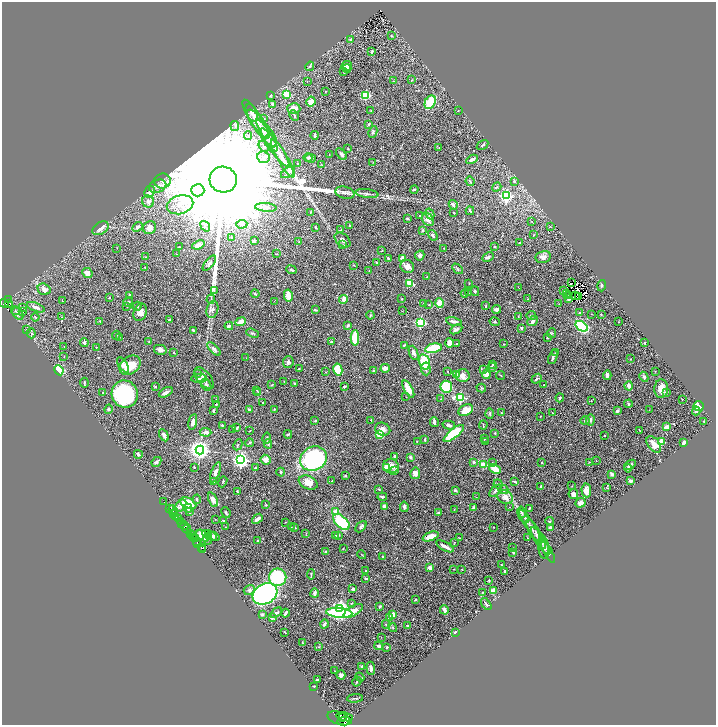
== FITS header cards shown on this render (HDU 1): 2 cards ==
NAXIS1  =                 1428
NAXIS2  =                 1446

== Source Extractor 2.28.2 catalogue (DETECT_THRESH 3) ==
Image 1428 x 1446 px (HDU 1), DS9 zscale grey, zoomed out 1/2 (1 PNG px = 2 x 2 image px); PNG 718 x 727 px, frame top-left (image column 1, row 1446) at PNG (2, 2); each listed source drawn as its Kron ellipse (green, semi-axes under 4 px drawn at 4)
Background 0.546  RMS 0.026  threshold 0.0791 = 3 sigma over >= 5 px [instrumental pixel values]
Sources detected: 521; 34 cannot appear on this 1/2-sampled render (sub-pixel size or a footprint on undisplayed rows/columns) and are neither listed nor drawn; the other 487 listed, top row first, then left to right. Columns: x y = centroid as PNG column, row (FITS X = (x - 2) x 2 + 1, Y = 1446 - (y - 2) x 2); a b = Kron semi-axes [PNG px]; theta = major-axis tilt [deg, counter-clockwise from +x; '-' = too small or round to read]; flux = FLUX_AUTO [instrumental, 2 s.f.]
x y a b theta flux
391 36 3 2 - 2.6
350 39 3 3 - 4.3
372 52 4 2 - 4.7
310 66 5 3 - 7.5
347 66 5 5 - 33
347 69 4 2 - 14
344 72 3 2 - 2.8
412 80 4 2 - 2.6
307 81 2 1 - 1.1
393 81 2 1 - 1.4
326 91 2 1 - 2.3
286 94 3 3 - 250
271 95 3 3 - 4.3
366 95 4 3 - 170
311 101 5 4 - 43
430 102 7 5 62 140
273 104 3 3 - 16
294 108 6 5 - 46
371 110 2 1 - 1.7
458 111 2 1 - 1.9
252 113 9 5 -65 16
294 115 6 3 -62 7
256 119 23 6 -57 42
263 119 4 3 - 8.6
369 124 4 3 - 5.4
235 126 5 2 - 6.8
262 128 22 6 -53 53
373 132 6 3 63 7.8
267 135 18 4 -58 31
315 135 4 2 - 8.1
248 136 4 2 - 5.8
271 141 8 6 -89 16
482 145 6 2 32 6.4
264 146 6 3 -57 9.4
275 147 23 5 -54 51
439 148 2 2 - 2.5
348 149 3 2 - 2.6
341 154 7 3 -48 16
329 155 2 2 - 2.2
264 157 6 5 - 22
308 158 4 3 - 7.5
310 158 5 4 - 9.4
283 159 21 5 -60 49
472 159 6 3 28 22
298 163 2 2 - 3
373 163 3 2 - 1.8
322 165 2 1 - 1.5
288 173 8 4 33 21
223 180 13 13 - 500000
162 181 8 7 - 22
470 181 5 3 - 7.6
514 181 3 2 - 13
158 186 9 6 21 30
497 187 5 3 - 5.6
414 189 4 3 - 6.3
198 190 6 6 - 10000
150 192 6 5 - 30
345 193 9 6 -14 17
367 193 11 3 -9 18
506 196 4 3 - 660
148 201 6 6 - 19
180 205 13 9 15 70
453 205 5 3 - 12
266 207 11 4 -4 22
470 211 4 3 - 7.2
311 212 2 2 - 3.5
454 213 3 2 - 2.6
430 214 6 4 -61 12
420 215 2 2 - 3
407 218 2 2 - 5.9
428 219 7 5 -54 25
532 221 3 2 - 2.1
242 224 6 4 4 17
350 225 3 2 - 3.2
205 226 5 3 - 9.1
138 227 5 3 - 10
315 227 3 2 - 4.9
551 227 3 2 - 2.3
100 228 9 6 33 22
150 228 7 6 - 33
340 230 4 2 - 3.4
423 230 3 2 - 5.2
433 235 5 3 - 8.5
534 235 3 2 - 2.2
232 237 4 3 - 4.7
342 240 9 6 -41 19
254 241 3 3 - 16
299 242 3 2 - 4.3
520 243 3 2 - 4.7
198 245 6 3 20 30
343 245 4 2 - 4.2
494 246 2 2 - 7.8
179 247 3 2 - 3.2
117 248 2 2 - 1.5
444 248 3 1 - 1.8
381 251 3 2 - 2.4
176 254 3 2 - 2
276 254 4 1 - 2.3
420 255 5 4 - 15
146 257 2 2 - 1.9
488 257 6 3 27 11
543 257 8 6 12 20
388 258 3 2 - 9.6
403 258 2 2 - 90
209 263 9 4 52 14
376 263 4 3 - 5.8
353 265 3 2 - 2
407 266 7 6 - 28
145 268 3 2 - 2.4
457 269 6 3 -48 5.7
292 270 5 2 - 7.7
369 271 3 2 - 1.5
87 273 5 4 - 28
427 277 3 2 - 2.4
410 283 3 2 - 140
469 283 2 1 - 2.4
571 283 2 1 - 1.8
601 286 6 3 75 5.8
519 288 2 1 - 1.2
44 289 6 5 - 25
214 291 3 2 - 3.3
475 291 4 4 - 6.8
563 291 3 2 - 6.8
465 293 4 2 - 3.8
469 293 4 2 - 2.8
567 293 3 1 - 10
255 294 4 3 - 5.6
130 295 4 3 - 6.5
288 296 6 4 -79 40
568 296 3 2 - 0.22
575 296 2 2 - 2
579 296 2 1 - 2.3
110 298 3 2 - 1.9
9 299 2 1 - 1.6
211 299 4 2 - 5.5
343 299 4 3 - 24
402 299 2 2 - 3.3
528 299 3 2 - 2.9
568 299 2 2 - 23
62 301 2 1 - 3.2
274 301 2 1 - 2.4
128 302 5 4 - 7.7
4 303 4 2 - 77
424 303 3 2 - 3.4
439 303 5 3 - 110
8 304 2 1 - 2.5
429 304 2 2 - 2.1
559 304 3 2 - 2.9
127 306 3 3 - 2.6
137 306 5 3 - 8.2
486 306 4 2 - 3.4
22 307 2 2 - 1.9
36 307 9 3 -21 25
212 309 9 5 75 19
496 309 4 3 - 17
315 310 4 2 - 5.5
16 311 4 3 - 6
402 311 2 1 - 1.8
23 312 2 1 - 19
140 312 9 6 68 32
580 313 2 2 - 26
18 314 7 4 -51 14
591 314 2 1 - 1.6
601 314 2 2 - 3.1
370 315 4 3 - 4.6
518 316 3 2 - 2.3
531 316 4 3 - 8.1
35 317 4 2 - 3.6
62 317 3 2 - 3.3
169 319 3 3 - 5.1
100 321 2 2 - 5.6
454 321 8 3 -11 20
533 321 6 4 41 18
241 322 5 3 - 53
495 322 5 3 - 5
619 322 2 2 - 1.5
420 323 3 3 - 450
348 325 4 3 - 7.7
229 326 4 3 - 13
581 326 6 4 -37 380
521 328 2 2 - 7
456 329 7 4 29 17
26 330 2 2 - 2.6
193 330 3 2 - 8.3
31 333 5 3 - 7
252 333 7 3 -20 8
551 333 5 3 - 5.3
116 335 4 3 - 5.2
119 338 3 2 - 2.9
355 338 8 4 89 210
547 338 3 3 - 4.4
149 341 3 3 - 3.7
84 342 4 3 - 11
331 342 2 2 - 4.3
450 343 5 3 - 39
457 343 3 2 - 5.5
644 343 2 2 - 6
504 344 2 1 - 2.4
404 345 3 2 - 4.6
64 346 3 2 - 1.8
96 347 3 1 - 1.9
433 348 8 4 12 190
214 349 8 4 -45 16
160 350 6 5 - 20
174 353 3 2 - 2.6
414 353 7 3 -68 25
556 353 2 2 - 3.5
64 357 2 1 - 1.6
553 357 7 2 68 11
246 358 2 2 - 2
630 359 2 2 - 2.1
288 362 6 5 - 12
424 362 8 5 -74 150
492 364 3 2 - 3.5
123 365 9 4 -56 25
130 365 11 8 37 83
492 367 4 3 - 10
385 368 4 3 - 22
299 369 3 2 - 3.1
426 369 6 4 -86 16
59 370 5 3 - 270
338 370 6 4 -79 150
484 370 4 3 - 6
373 371 2 2 - 6.5
448 371 2 2 - 2.3
655 371 2 1 - 1.3
326 372 2 2 - 1.7
197 374 3 2 - 2.2
486 374 4 4 - 42
457 375 3 2 - 41
501 375 4 1 - 2.6
607 375 5 3 - 18
463 376 7 6 - 28
644 377 5 4 - 9.6
199 378 8 4 4 12
204 378 13 6 -52 35
537 379 5 2 - 9.9
284 382 3 2 - 2.8
84 383 5 2 - 4.7
295 383 2 2 - 5.8
206 385 6 5 - 12
272 385 3 2 - 3.1
544 385 2 2 - 3
345 386 3 2 - 7.9
629 386 4 3 - 24
155 387 3 3 - 3.9
446 387 6 6 - 260
481 388 5 3 - 5
408 389 9 4 -60 59
661 389 9 7 87 54
257 390 3 3 - 3.9
102 392 2 2 - 3.2
166 392 7 2 28 17
258 392 4 3 - 7.4
666 392 3 3 - 15
125 394 13 13 - 660
406 397 2 1 - 1.2
460 397 4 3 - 510
560 398 4 2 - 4.5
441 399 3 2 - 2.4
682 399 2 1 - 1.3
216 400 3 3 - 6.5
591 401 2 1 - 1.7
263 402 2 2 - 4.9
216 404 2 2 - 7.1
628 404 4 3 - 7.6
699 406 5 5 - 100
108 409 4 4 - 7.6
274 409 4 3 - 4.6
249 410 3 3 - 14
466 410 8 5 24 64
649 410 2 2 - 1.4
213 411 4 2 - 6
617 411 3 3 - 11
696 411 4 3 - 8.3
490 413 5 3 - 5.2
501 413 2 1 - 2.6
552 413 3 2 - 2.9
540 416 2 2 - 2.1
371 420 2 1 - 2
590 420 5 3 - 9.6
315 421 3 3 - 3.6
585 421 5 4 - 8.7
193 422 8 3 77 18
434 422 5 2 - 16
704 422 3 2 - 5.4
222 425 2 2 - 13
449 425 6 4 -15 17
483 425 4 2 - 3.8
667 427 3 2 - 43
237 428 4 2 - 5.2
233 429 3 2 - 2.3
383 429 8 6 -23 23
640 430 3 1 - 1.9
250 431 3 2 - 2
206 432 6 3 -5 16
454 433 12 4 39 290
495 433 3 3 - 2.9
288 434 4 2 - 4.6
380 434 4 3 - 79
164 435 6 3 -61 28
605 435 2 1 - 2.4
267 438 5 3 - 5.6
484 439 2 2 - 2.8
425 440 3 2 - 6.2
485 441 2 2 - 2.2
417 442 2 2 - 1.7
662 442 3 2 - 150
684 442 3 2 - 13
250 443 4 3 - 5.8
268 444 4 3 - 5.1
654 444 9 5 -54 50
238 445 6 3 63 5.5
200 450 4 4 - 3500
138 454 4 2 - 11
395 457 4 3 - 15
410 457 3 2 - 10
313 459 14 12 28 810
241 460 4 4 - 1900
266 460 5 4 - 27
596 461 2 2 - 1.6
156 462 5 4 - 8.2
474 462 3 2 - 9.6
542 462 3 2 - 3.2
589 462 4 3 - 4.2
492 463 3 2 - 2.8
483 465 3 3 - 87
630 465 6 3 35 13
391 466 8 7 - 64
194 467 3 2 - 7.1
386 467 4 3 - 30
255 468 4 3 - 3.5
628 468 4 3 - 6.2
495 469 6 3 -30 85
395 470 4 3 - 10
215 472 11 4 69 24
281 472 4 3 - 8.2
415 473 6 5 - 26
612 474 3 3 - 14
345 476 3 2 - 5.2
332 481 3 2 - 3
630 481 3 2 - 7.9
213 482 4 3 - 9.4
223 482 6 2 68 4.2
515 482 4 2 - 6.2
308 483 10 6 -23 50
498 484 4 3 - 6.3
572 486 3 2 - 2.4
541 487 3 2 - 18
607 488 3 2 - 2.4
379 489 3 3 - 4.5
455 490 3 3 - 11
503 490 5 3 - 15
586 490 7 4 -85 46
237 491 3 3 - 6
496 491 7 4 43 12
573 494 5 5 - 29
382 497 5 2 - 10
476 497 2 1 - 1.5
505 497 8 6 -36 41
197 499 4 3 - 7.6
213 500 8 4 -67 33
164 502 2 1 - 4.5
188 503 9 5 -28 110
580 503 5 4 - 23
266 505 3 2 - 3.5
181 506 7 4 49 33
384 507 4 3 - 16
404 507 5 4 - 11
509 507 2 2 - 1.6
188 508 4 4 - 10
474 508 4 3 - 11
529 508 3 2 - 4.6
169 509 2 1 - 30
173 510 5 2 - 9.9
454 510 2 2 - 2.5
190 512 3 3 - 6.9
226 512 5 3 - 8
336 512 3 2 - 81
521 512 6 3 -77 8.1
173 513 3 2 - 80
438 513 2 2 - 32
176 516 2 2 - 78
523 517 7 3 -61 13
179 519 3 2 - 95
215 519 3 2 - 1.6
257 519 6 3 39 22
180 521 3 2 - 170
224 521 4 2 - 3.9
549 521 4 3 - 5.6
286 522 2 2 - 1.6
341 522 10 5 -44 270
182 523 2 1 - 35
184 526 4 3 - 57
226 527 3 2 - 2.2
291 527 2 2 - 1.6
361 527 6 3 47 13
493 527 2 2 - 1.9
531 527 20 4 -57 36
295 528 3 3 - 5.2
550 528 2 2 - 53
187 529 4 1 - 14
190 533 3 2 - 41
306 533 3 2 - 1.8
536 534 17 5 -59 27
193 535 3 2 - 65
210 535 8 4 -25 25
335 535 3 3 - 4.3
339 535 3 3 - 3.8
203 536 7 4 -44 77
214 536 5 4 - 18
431 536 8 4 22 60
194 537 2 1 - 24
195 538 3 2 - 39
459 538 2 1 - 2.2
527 538 2 2 - 5
208 539 6 4 -89 14
196 541 2 2 - 37
258 541 3 2 - 4.6
541 541 16 5 -56 27
454 542 3 2 - 2.8
198 543 2 2 - 98
445 546 9 3 -28 34
201 547 4 2 - 140
543 547 12 5 -82 16
343 548 3 2 - 2.6
513 548 2 2 - 2.2
203 550 2 1 - 17
548 551 13 4 -61 15
325 552 3 3 - 4.2
513 552 4 3 - 3.6
361 555 4 2 - 3.1
383 557 2 1 - 2
502 565 2 2 - 3.4
430 568 3 3 - 26
453 569 2 2 - 1.9
462 569 3 2 - 2.7
366 571 2 2 - 5.4
505 571 3 3 - 13
311 574 5 2 - 5.1
278 577 8 8 - 360
366 578 3 2 - 6
489 581 2 2 - 3.8
353 589 4 3 - 13
249 590 5 5 - 11
493 591 3 3 - 55
482 592 2 2 - 2.8
315 593 4 2 - 27
265 594 13 10 29 2400
415 600 3 2 - 5.7
351 603 4 3 - 4.1
486 604 7 2 -53 14
380 607 4 3 - 5.6
340 608 3 3 - 1800
444 610 5 3 - 21
353 611 11 5 31 62
276 613 6 3 38 12
286 613 4 2 - 11
339 613 13 5 -5 560
262 615 3 3 - 9.1
393 615 2 2 - 140
390 617 2 2 - 32
272 618 3 2 - 6.7
324 624 4 3 - 12
386 624 4 3 - 6
407 626 3 2 - 5.7
393 627 5 4 - 6.5
285 632 3 1 - 3.5
455 632 4 2 - 4.5
381 637 2 2 - 2.1
302 642 2 1 - 1.8
379 646 4 3 - 7.8
319 647 3 2 - 2.6
387 647 4 3 - 4.8
362 666 3 2 - 13
371 668 6 3 -84 14
335 671 3 2 - 1.8
341 675 4 4 - 17
360 677 5 3 - 6.3
317 679 3 2 - 6.4
357 682 5 3 - 5.8
314 686 2 2 - 4.1
355 698 8 3 4 7.9
344 717 8 2 -12 86
339 718 12 6 -19 610
342 718 3 1 - 89
344 721 6 2 11 810
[34 sub-pixel or undisplayed-footprint detections neither listed nor drawn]